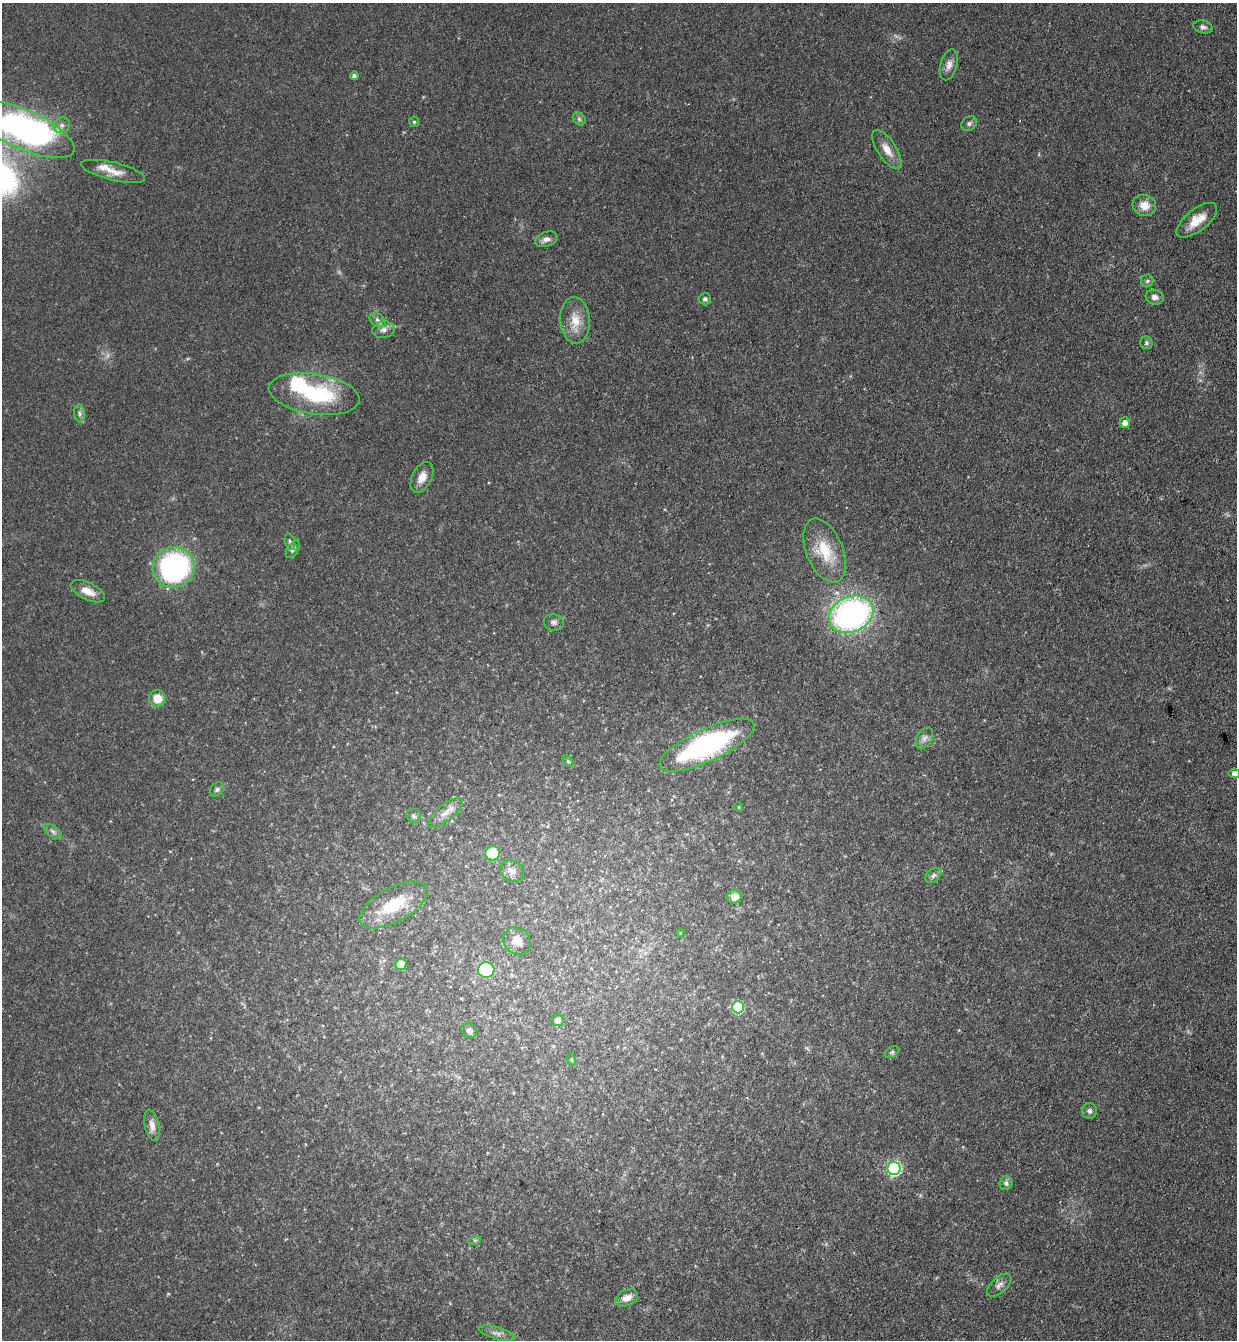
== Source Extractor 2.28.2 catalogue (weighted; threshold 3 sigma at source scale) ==
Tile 6 of 4 x 4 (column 2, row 2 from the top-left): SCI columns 1425-2659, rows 2699-4036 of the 5447 x 5397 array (HDU 1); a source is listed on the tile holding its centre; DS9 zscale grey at full resolution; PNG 1239 x 1342 px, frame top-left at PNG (2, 3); each listed source drawn as its Kron ellipse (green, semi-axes under 4 px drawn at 4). Shown black and unused: <1% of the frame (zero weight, under 3 of 4 exposures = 5% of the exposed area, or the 3 px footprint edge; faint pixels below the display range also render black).
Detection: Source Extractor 2.28.2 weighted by HDU 2 'WHT'; one run over the whole footprint, this tile lists its part. Background 0.101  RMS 0.0071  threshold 0.0321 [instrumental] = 3 sigma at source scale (4.5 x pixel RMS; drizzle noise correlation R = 1.50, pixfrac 1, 0.05/0.05 arcsec/px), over >= 5 px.
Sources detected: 68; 1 inside a brighter object's white glare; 1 cosmic-ray / hot-pixel residue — neither listed nor drawn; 3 inside a brighter listed object's ellipse — not listed separately; the other 63 listed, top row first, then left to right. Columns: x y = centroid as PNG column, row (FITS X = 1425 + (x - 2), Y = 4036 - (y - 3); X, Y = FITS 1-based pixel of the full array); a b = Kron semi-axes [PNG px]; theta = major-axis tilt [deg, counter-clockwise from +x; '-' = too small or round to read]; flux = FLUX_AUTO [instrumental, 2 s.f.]
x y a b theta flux
1203 27 10 6 -13 2.4
949 65 16 8 74 5
354 76 4 4 - 2.4
579 119 7 5 -46 1.6
414 122 5 5 - 1
969 123 8 6 42 2.1
62 125 8 7 - 3.3
24 129 55 19 -24 250
887 149 22 9 -56 8.9
113 171 33 9 -13 10
1144 205 12 10 -17 8.7
1197 220 24 11 38 12
546 239 11 7 19 4
1147 281 6 6 - 1.5
1155 297 9 7 -17 3.4
705 299 6 5 - 1.5
377 320 9 6 -40 2.3
575 320 23 14 -86 14
383 330 11 8 8 3.9
1146 343 6 6 - 1.5
314 394 46 20 -9 65
80 414 9 5 -84 2.3
1125 423 5 5 - 5.9
422 477 16 9 63 7.6
290 542 8 5 -74 1.6
293 549 10 5 58 2
825 550 34 18 -67 24
174 567 21 20 - 150
88 591 18 8 -26 7.7
851 614 23 17 24 210
554 622 10 8 -10 2.7
158 698 8 8 - 11
924 738 11 7 58 3.3
707 745 52 16 25 150
568 761 7 4 -44 1.2
1234 773 5 5 - 2.4
217 789 8 6 51 1.8
739 807 5 3 - 0.58
445 813 21 8 39 7.2
414 816 7 6 - 1.8
53 831 10 5 -36 2.4
493 853 7 7 - 19
512 871 12 10 -31 4.8
933 875 9 6 40 2.3
734 897 7 7 - 6.6
393 905 37 17 29 29
680 933 4 3 - 0.57
517 941 15 12 -42 6.9
401 964 6 5 - 12
486 970 8 7 - 53
738 1007 6 6 - 55
558 1020 6 6 - 4.7
469 1030 8 7 - 3.1
892 1052 8 5 30 1.5
572 1060 6 3 -71 0.79
1089 1111 8 7 - 2.2
152 1126 15 7 -78 5
894 1168 6 6 - 140
1006 1183 7 6 - 2.3
475 1240 6 4 17 1
999 1285 15 7 42 3.8
627 1298 12 8 23 7
497 1333 18 6 -16 3.8
Overlapping masked pixels (flux is a lower limit): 1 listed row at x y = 707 745
Isophote crosses this tile's border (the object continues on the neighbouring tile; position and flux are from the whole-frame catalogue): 2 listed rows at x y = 24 129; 1234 773